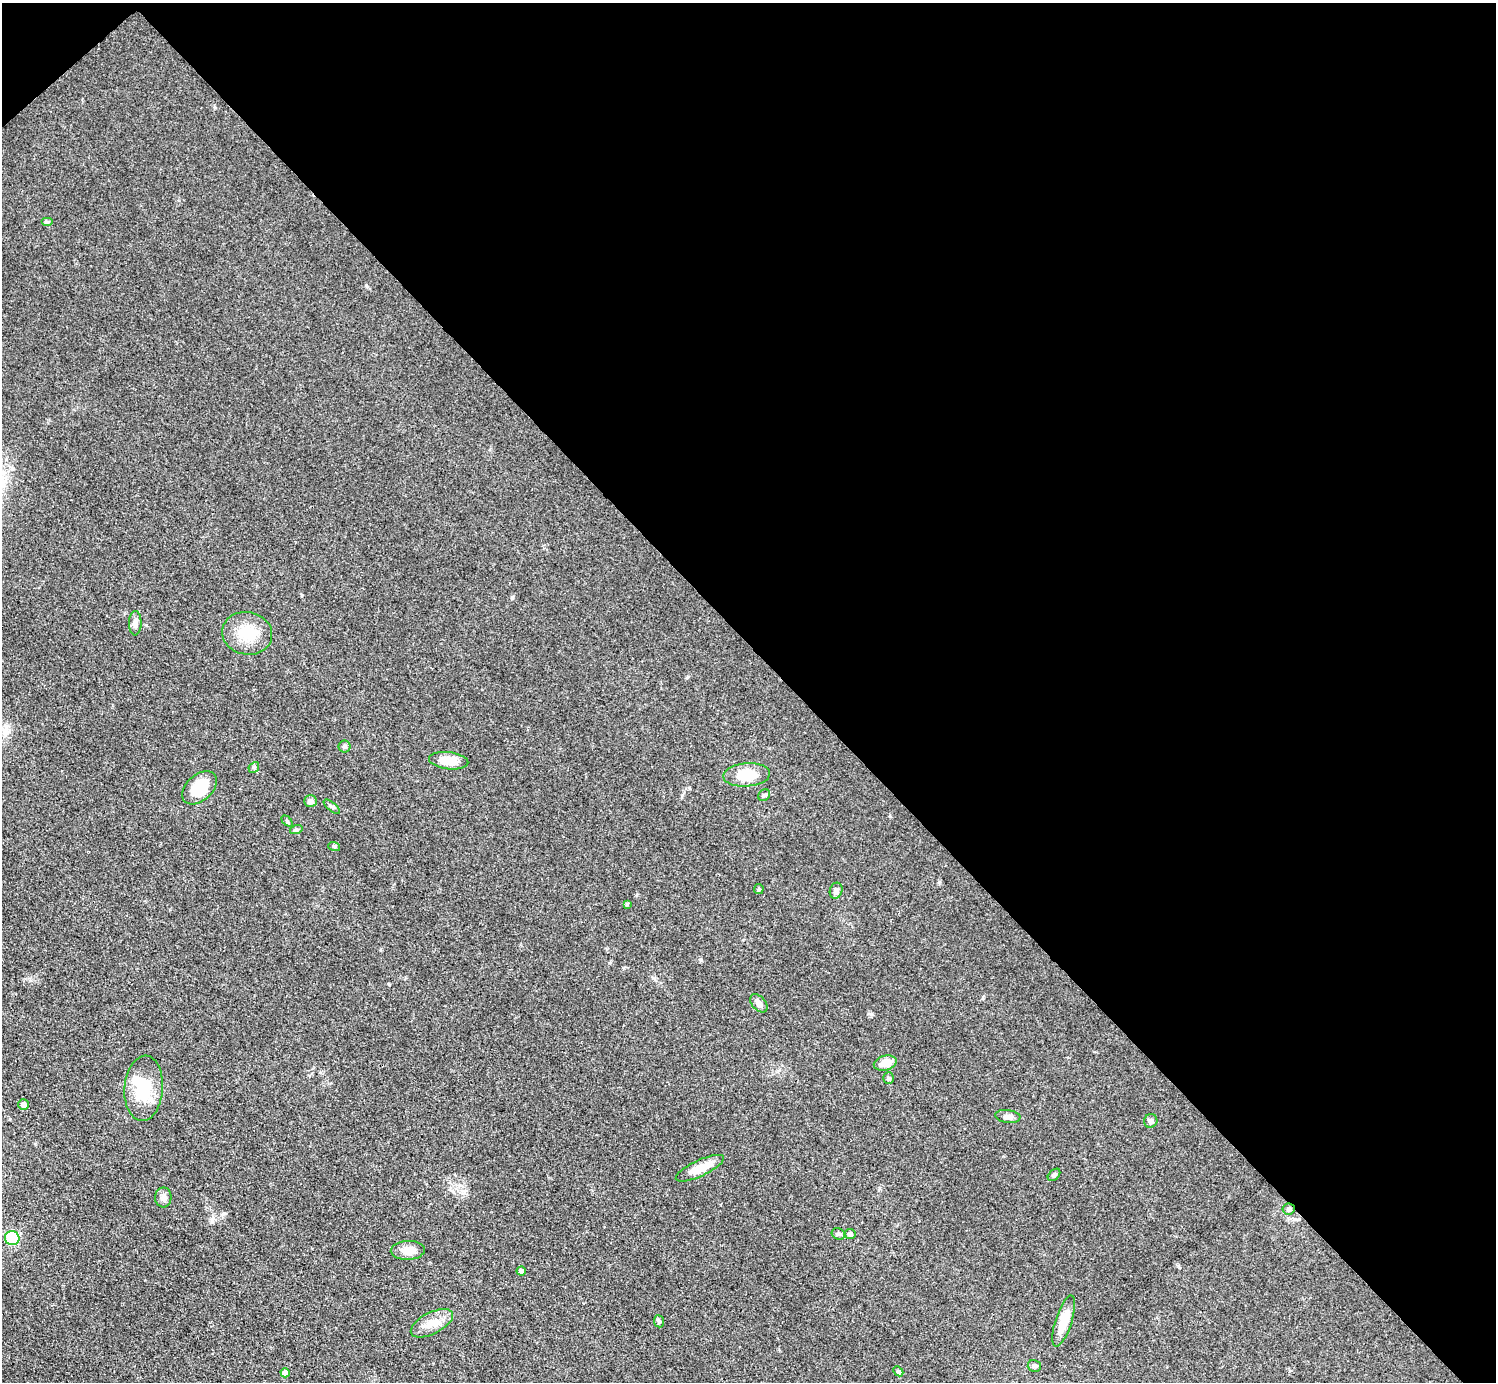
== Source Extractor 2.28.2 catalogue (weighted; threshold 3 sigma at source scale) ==
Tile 3 of 4 x 4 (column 3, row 1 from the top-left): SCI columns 2992-4485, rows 4443-5822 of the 5982 x 5980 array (HDU 1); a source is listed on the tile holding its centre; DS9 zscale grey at full resolution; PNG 1498 x 1384 px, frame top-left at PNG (2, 3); each listed source drawn as its Kron ellipse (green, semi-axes under 4 px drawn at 4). Shown black and unused: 47% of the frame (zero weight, under 3 of 4 exposures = <1% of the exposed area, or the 3 px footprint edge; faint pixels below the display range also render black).
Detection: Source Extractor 2.28.2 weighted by HDU 2 'WHT'; one run over the whole footprint, this tile lists its part. Background 0.077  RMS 0.0058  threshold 0.0259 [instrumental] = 3 sigma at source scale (4.5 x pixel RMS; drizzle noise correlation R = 1.50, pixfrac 1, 0.05/0.05 arcsec/px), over >= 5 px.
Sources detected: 40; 1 inside a brighter object's white glare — neither listed nor drawn; the other 39 listed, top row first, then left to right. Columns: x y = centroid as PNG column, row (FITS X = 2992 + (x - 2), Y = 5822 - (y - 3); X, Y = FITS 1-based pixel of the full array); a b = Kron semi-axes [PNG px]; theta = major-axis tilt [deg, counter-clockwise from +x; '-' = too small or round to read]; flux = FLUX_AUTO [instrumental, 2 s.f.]
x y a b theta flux
47 222 6 4 0 0.88
135 623 12 6 89 2.7
247 633 25 21 -11 17
345 746 6 6 - 1.2
449 761 20 8 -7 10
254 767 6 4 47 0.87
747 775 23 11 4 15
199 788 20 13 42 20
764 795 6 5 - 1
310 801 6 5 - 2.9
332 807 10 4 -39 1.2
287 821 6 4 -45 0.77
296 830 6 4 18 0.95
334 846 6 4 -19 0.75
759 889 5 5 - 0.7
836 891 8 6 71 1.9
627 904 3 3 - 0.64
759 1003 10 6 -49 3.3
885 1063 11 7 15 6.7
889 1078 5 5 - 0.94
144 1088 33 19 86 22
24 1105 5 5 - 3.1
1008 1116 12 6 -7 2.3
1151 1121 7 6 - 1.7
700 1168 26 8 25 9.8
1054 1175 7 5 44 1.4
163 1197 10 8 88 2.8
1289 1209 6 5 - 1.4
838 1234 7 5 -28 1.2
850 1234 5 5 - 2.2
12 1238 7 7 - 27
408 1250 17 9 3 7.2
521 1271 4 4 - 1.8
659 1321 6 5 - 1
1064 1321 26 8 72 11
432 1323 23 11 27 8.4
1034 1366 7 6 - 1.2
898 1371 5 4 - 0.8
285 1373 4 4 - 4.6
Overlapping masked pixels (flux is a lower limit): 1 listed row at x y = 1289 1209
Unlisted compact peaks at least as high as the median listed source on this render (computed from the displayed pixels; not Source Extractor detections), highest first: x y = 701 960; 890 816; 512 597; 366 285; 871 1014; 302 595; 687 677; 939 882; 624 968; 215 108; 879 1188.